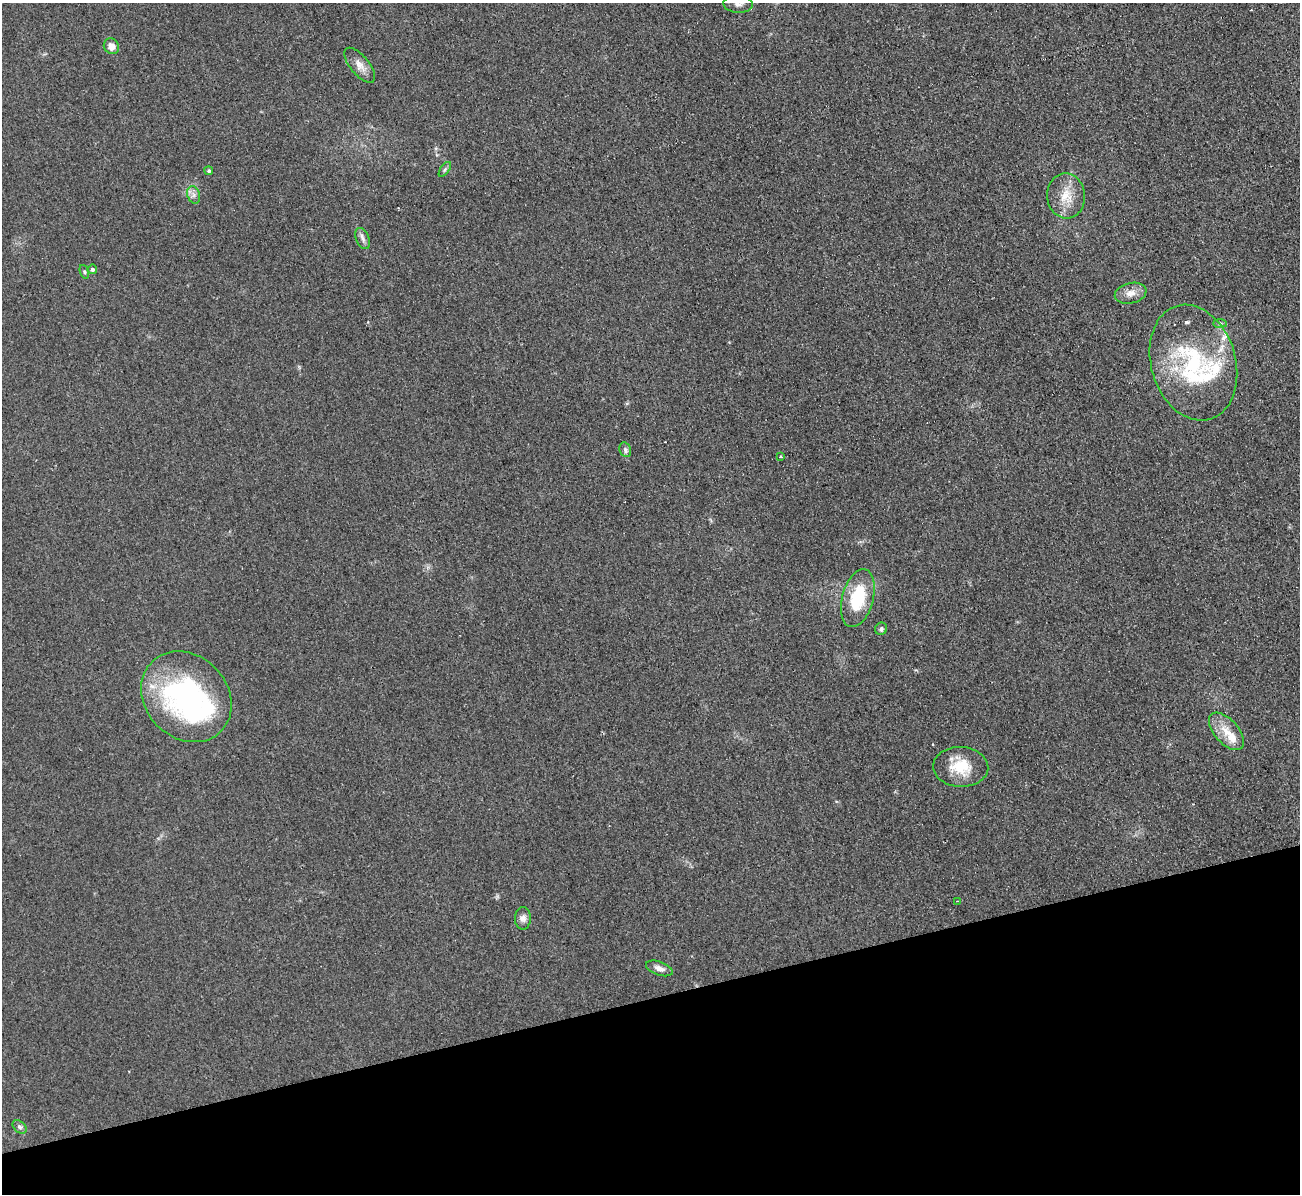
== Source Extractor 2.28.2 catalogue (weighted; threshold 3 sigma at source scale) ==
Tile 14 of 4 x 4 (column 2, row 4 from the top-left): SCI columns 1307-2604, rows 142-1333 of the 5221 x 5176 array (HDU 1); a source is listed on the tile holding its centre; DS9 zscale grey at full resolution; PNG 1302 x 1196 px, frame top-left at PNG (2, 3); each listed source drawn as its Kron ellipse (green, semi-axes under 4 px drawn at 4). Shown black and unused: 16% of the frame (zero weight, under 2 of 3 exposures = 2% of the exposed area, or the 3 px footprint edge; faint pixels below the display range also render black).
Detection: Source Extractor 2.28.2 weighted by HDU 2 'WHT'; one run over the whole footprint, this tile lists its part. Background 0.0633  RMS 0.0099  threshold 0.0444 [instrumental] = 3 sigma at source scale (4.5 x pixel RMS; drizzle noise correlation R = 1.50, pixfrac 1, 0.05/0.05 arcsec/px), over >= 5 px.
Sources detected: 33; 1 inside a brighter object's white glare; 2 cosmic-ray / hot-pixel residue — neither listed nor drawn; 6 inside a brighter listed object's ellipse — not listed separately; the other 24 listed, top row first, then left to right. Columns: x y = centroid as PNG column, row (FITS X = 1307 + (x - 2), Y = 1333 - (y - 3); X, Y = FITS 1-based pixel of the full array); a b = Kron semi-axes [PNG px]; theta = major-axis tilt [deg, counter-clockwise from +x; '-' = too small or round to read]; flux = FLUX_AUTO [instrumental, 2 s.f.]
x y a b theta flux
738 4 15 8 -4 6.6
111 46 8 7 - 7.3
360 65 21 9 -50 9
445 169 8 4 54 2.1
209 171 4 4 - 1.8
194 195 9 6 -73 3.7
1066 196 22 19 -85 22
363 239 11 6 -67 4
92 269 5 4 - 2.4
84 272 7 4 -71 1.7
1131 293 16 10 13 9
1220 323 7 4 -1 1.9
1193 363 59 42 -73 130
625 450 7 5 -70 2.6
780 457 3 3 - 3.8
858 598 30 15 75 49
881 629 6 6 - 2.3
186 697 49 41 -46 210
1226 731 22 12 -48 17
961 767 27 20 -3 30
957 901 3 2 - 0.83
523 918 11 8 89 5
659 968 14 6 -20 5.8
19 1127 8 5 -42 2.4
Isophote crosses this tile's border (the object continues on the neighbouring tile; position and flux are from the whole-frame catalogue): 1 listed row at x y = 738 4